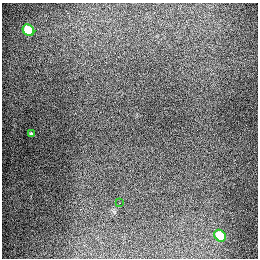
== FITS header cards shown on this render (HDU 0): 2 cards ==
NAXIS1  =                  256
NAXIS2  =                  256

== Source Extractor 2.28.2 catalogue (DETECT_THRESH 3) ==
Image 256 x 256 px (HDU 0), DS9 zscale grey, 1 PNG px = 1 image px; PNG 260 x 260 px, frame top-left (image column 1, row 256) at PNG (2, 3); each listed source drawn as its Kron ellipse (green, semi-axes under 4 px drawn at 4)
Background 1290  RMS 27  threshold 80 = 3 sigma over >= 5 px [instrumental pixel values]
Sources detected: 4; all 4 listed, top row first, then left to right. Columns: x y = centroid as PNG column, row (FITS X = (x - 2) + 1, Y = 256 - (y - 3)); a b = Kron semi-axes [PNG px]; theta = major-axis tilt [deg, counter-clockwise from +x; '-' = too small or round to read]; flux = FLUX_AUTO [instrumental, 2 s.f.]
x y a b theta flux
28 30 6 5 - 91000
31 134 4 3 - 2200
119 203 3 2 - 4200
220 236 6 5 - 70000